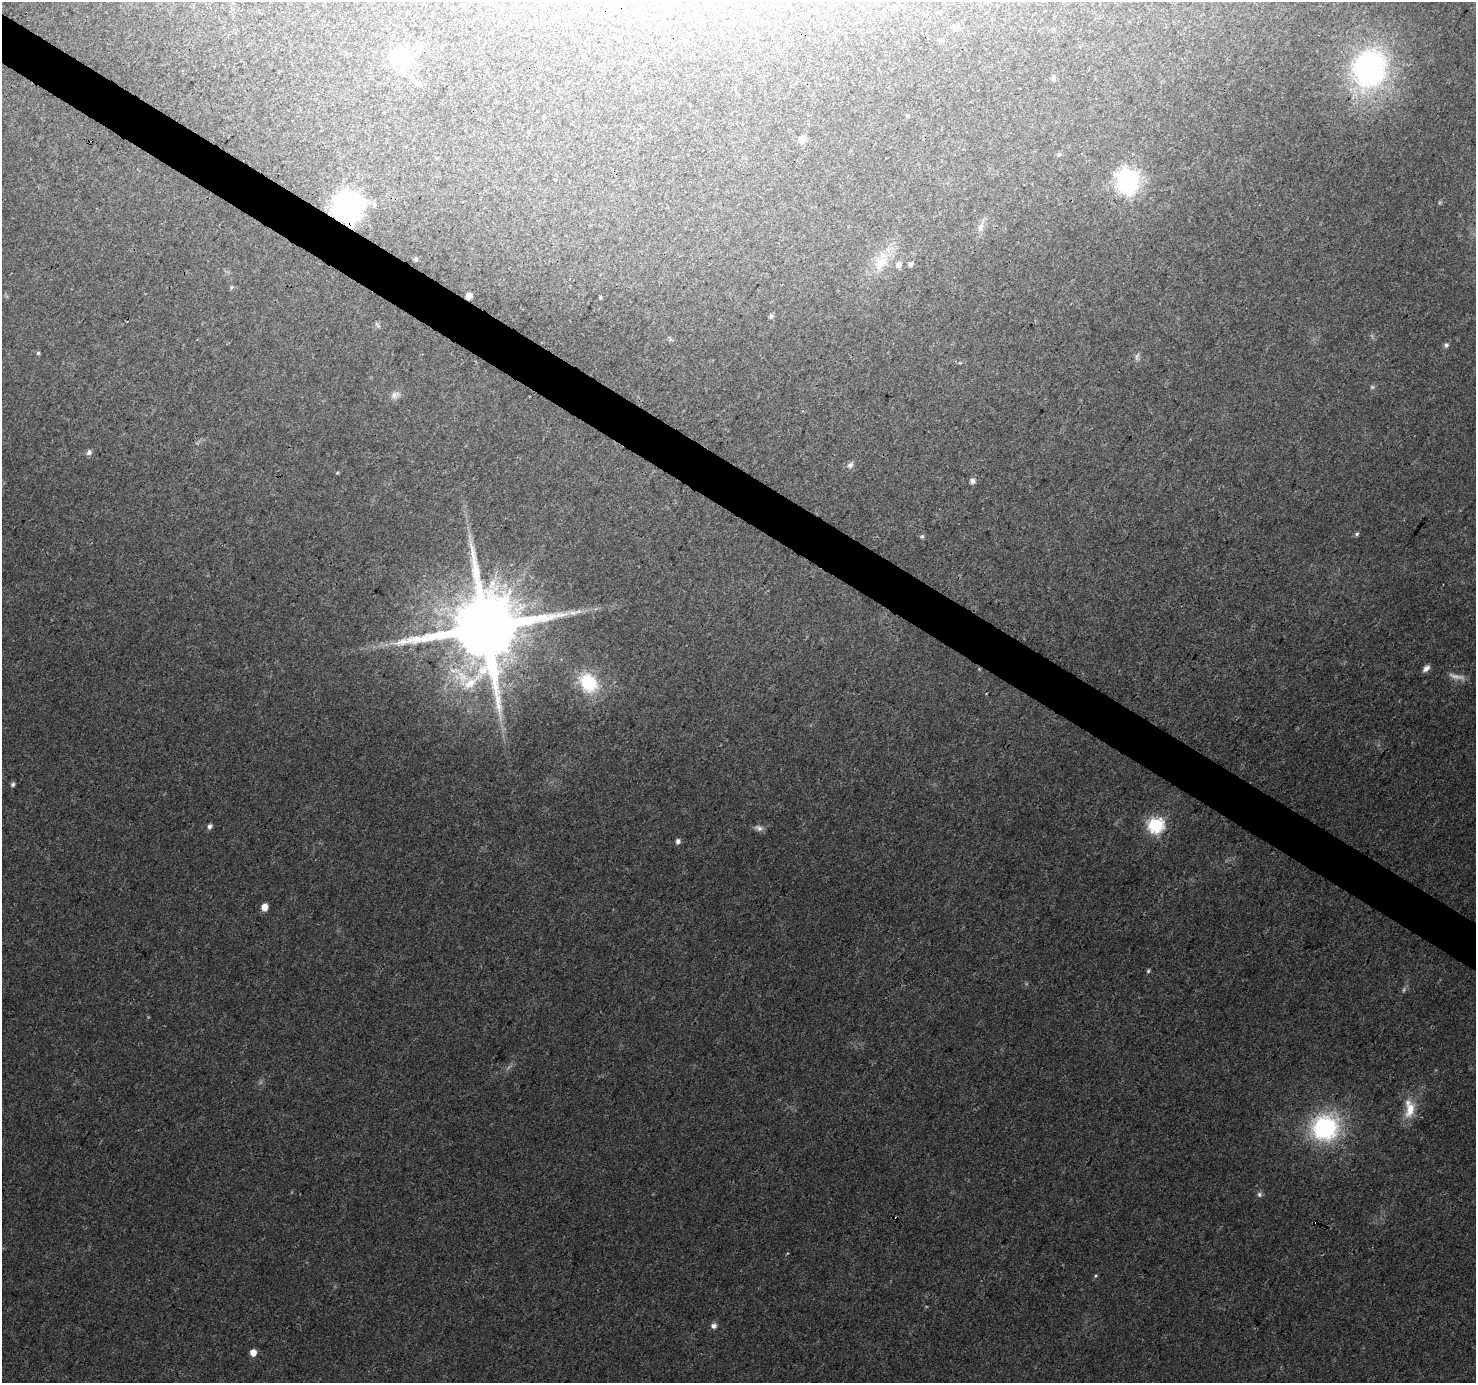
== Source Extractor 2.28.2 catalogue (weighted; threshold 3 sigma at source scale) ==
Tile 11 of 4 x 4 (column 3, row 3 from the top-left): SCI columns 2958-4431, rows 1638-3018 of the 5906 x 5969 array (HDU 1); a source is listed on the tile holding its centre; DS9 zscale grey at full resolution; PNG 1478 x 1385 px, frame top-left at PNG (2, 2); no overlay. Shown black and unused: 4% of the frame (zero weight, under 3 of 4 exposures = <1% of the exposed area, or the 3 px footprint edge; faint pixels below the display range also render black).
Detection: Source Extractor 2.28.2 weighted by HDU 2 'WHT'; one run over the whole footprint, this tile lists its part. Background 0.0264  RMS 0.0033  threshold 0.0148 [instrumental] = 3 sigma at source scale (4.5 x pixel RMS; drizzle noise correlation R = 1.50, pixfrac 1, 0.0396/0.0396 arcsec/px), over >= 5 px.
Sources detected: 54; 3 too faint to see at this stretch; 2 inside a brighter object's white glare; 2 cosmic-ray / hot-pixel residue — not listed; the other 47 listed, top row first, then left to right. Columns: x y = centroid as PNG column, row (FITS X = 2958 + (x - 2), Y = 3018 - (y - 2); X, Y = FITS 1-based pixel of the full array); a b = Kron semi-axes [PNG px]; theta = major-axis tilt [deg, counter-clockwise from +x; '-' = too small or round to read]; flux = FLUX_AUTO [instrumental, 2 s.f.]
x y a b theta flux
955 28 7 6 - 1.3
941 40 6 5 - 0.97
403 58 31 28 58 14
1370 68 40 33 77 78
1053 78 6 6 - 0.83
907 115 5 4 - 0.4
802 139 7 7 - 2.5
1059 155 7 5 88 0.58
1128 179 8 7 - 160
348 206 9 9 - 470
981 226 17 6 70 2
416 259 5 4 - 0.58
880 263 20 15 45 7.6
910 264 5 5 - 0.99
899 265 7 6 - 1.7
231 287 6 4 70 0.49
469 296 5 5 - 2.4
600 297 4 3 - 0.42
771 316 5 5 - 0.76
377 325 11 3 -41 0.51
1446 345 6 5 - 0.87
38 353 5 5 - 0.5
1137 356 11 5 75 1
394 395 11 10 - 1.7
89 452 7 5 48 1.2
850 465 6 6 - 1.5
337 473 4 4 - 0.34
973 481 7 7 - 1.2
1357 534 5 5 - 0.64
922 537 6 5 - 0.6
485 628 21 18 53 4800
1426 668 10 6 39 1.7
588 683 24 19 -54 15
13 785 5 5 - 0.77
1156 825 7 7 - 73
210 826 6 5 - 1.1
759 828 10 8 -22 1.4
678 841 6 5 - 1.1
264 907 6 5 - 3.7
1148 971 5 4 - 0.5
1410 1109 26 13 80 6.9
1325 1128 27 25 20 44
1259 1194 7 6 - 0.85
896 1218 3 3 - 1.5
1095 1276 5 4 - 0.42
714 1326 6 6 - 1.5
253 1353 5 5 - 3.4
Overlapping masked pixels (flux is a lower limit): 3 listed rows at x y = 348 206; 469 296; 896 1218